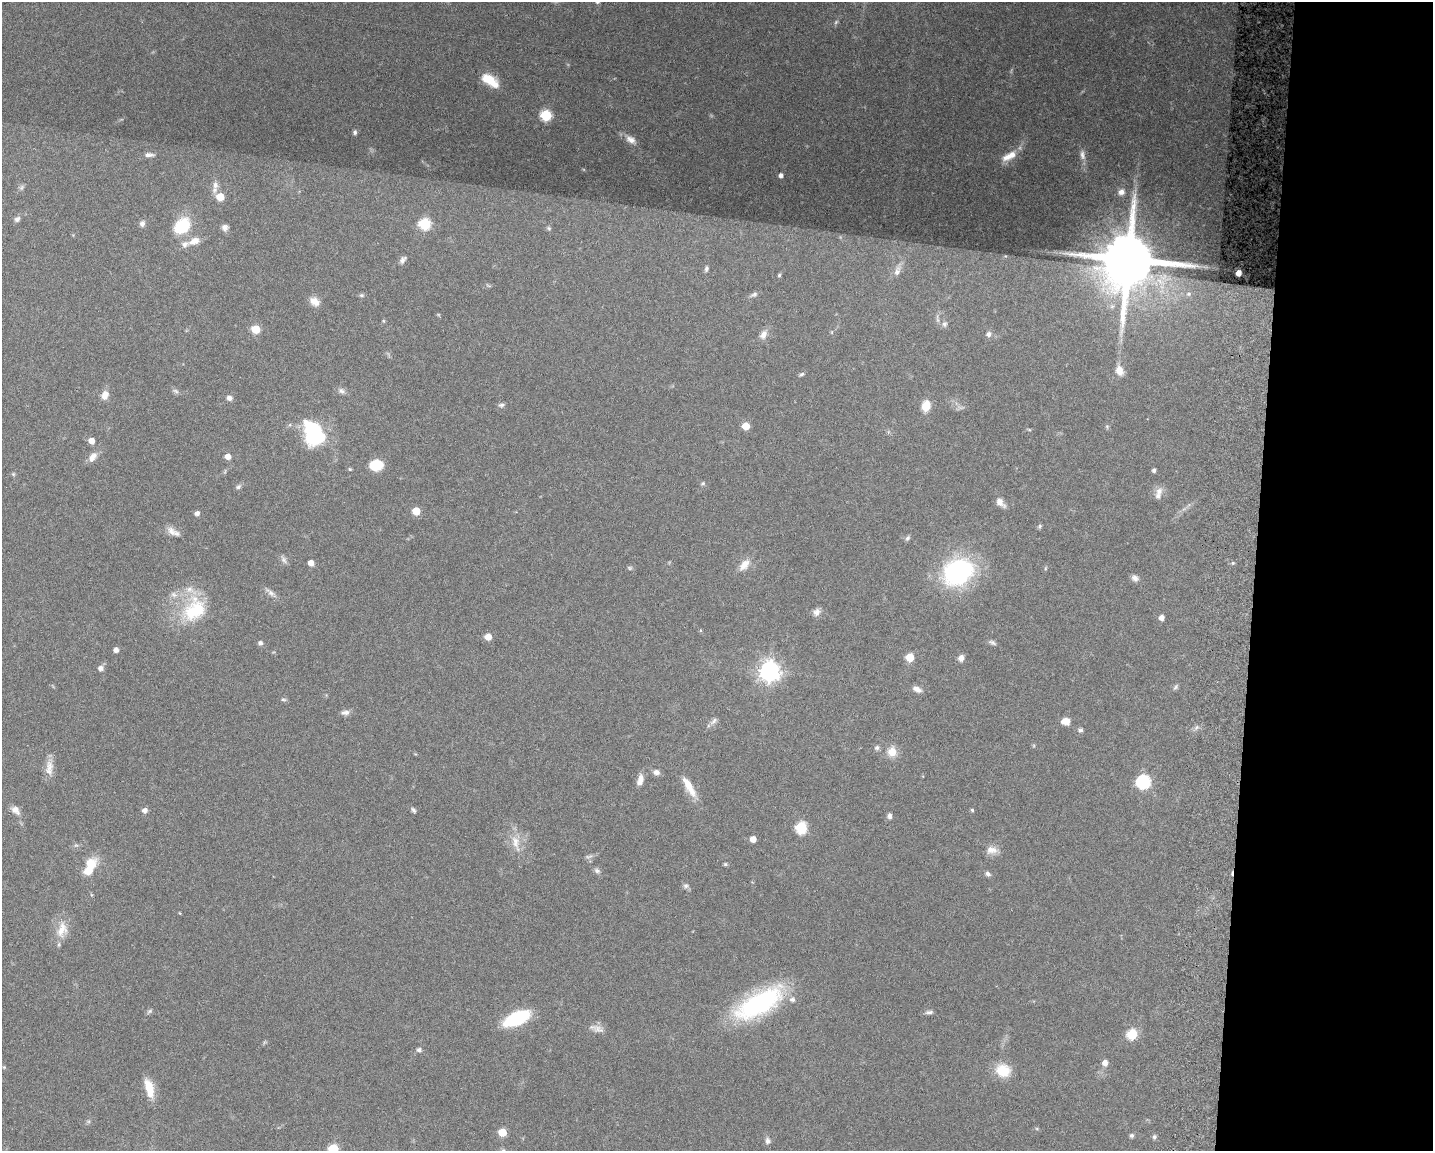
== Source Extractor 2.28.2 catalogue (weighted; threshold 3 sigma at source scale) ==
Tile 9 of 3 x 4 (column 3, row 3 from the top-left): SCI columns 3139-4569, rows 1159-2307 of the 4734 x 4618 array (HDU 1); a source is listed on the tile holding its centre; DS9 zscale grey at full resolution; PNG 1435 x 1153 px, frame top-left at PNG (2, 2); no overlay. Shown black and unused: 12% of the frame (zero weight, under 3 of 6 exposures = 3% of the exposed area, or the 3 px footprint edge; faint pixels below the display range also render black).
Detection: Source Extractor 2.28.2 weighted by HDU 2 'WHT'; one run over the whole footprint, this tile lists its part. Background 0.0872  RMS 0.0032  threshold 0.0131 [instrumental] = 3 sigma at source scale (4.09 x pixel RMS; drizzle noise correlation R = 1.36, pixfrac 0.8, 0.05/0.05 arcsec/px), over >= 5 px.
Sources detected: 138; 3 too faint to see at this stretch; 2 inside a brighter object's white glare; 1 cosmic-ray / hot-pixel residue — not listed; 5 inside a brighter listed object's ellipse — not listed separately; the other 127 listed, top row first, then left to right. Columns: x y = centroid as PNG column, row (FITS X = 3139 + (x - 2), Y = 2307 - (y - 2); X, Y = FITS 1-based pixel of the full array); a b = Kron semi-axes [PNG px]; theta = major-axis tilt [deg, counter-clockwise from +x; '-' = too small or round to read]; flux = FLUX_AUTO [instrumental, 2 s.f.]
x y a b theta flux
489 79 17 10 -28 6.7
546 115 6 6 - 22
355 132 6 5 - 0.64
631 140 16 9 -37 2.5
149 155 13 5 -1 1.3
1082 155 15 7 -84 1.8
1009 156 22 9 29 4.1
781 175 4 4 - 1.1
215 185 11 9 -79 2
21 187 8 6 56 0.67
1121 192 10 9 - 1.9
220 197 7 6 - 5.5
17 219 8 7 - 0.99
142 224 9 7 67 1
425 224 6 6 - 26
182 226 18 13 43 14
225 227 8 8 - 1.2
549 228 6 5 - 0.44
195 241 15 8 21 2.9
403 260 11 6 50 1
1128 260 16 15 - 2800
706 268 8 5 78 0.72
897 270 21 8 70 2.5
1239 273 4 4 - 2.3
779 275 5 5 - 0.4
754 294 11 5 19 0.84
1189 294 6 5 - 0.55
361 295 7 5 0 0.55
315 301 13 9 -31 2.7
944 324 8 6 80 0.82
256 329 5 5 - 9.6
988 334 7 6 - 0.98
763 335 13 9 59 1.9
1119 371 11 8 -70 2.8
801 374 7 4 26 0.54
176 391 9 5 -27 0.74
342 391 10 7 -29 1.1
105 395 11 8 71 2.5
229 398 7 6 - 1.1
501 405 8 6 14 0.8
926 406 9 7 77 5.6
746 426 5 5 - 5.7
1107 426 6 5 - 0.45
1029 429 6 4 -20 0.32
314 436 21 17 17 21
91 441 5 5 - 2.8
228 456 5 5 - 2.5
93 457 15 8 54 2.2
376 465 11 9 -1 9
350 469 5 4 - 0.35
1154 470 4 4 - 0.79
13 474 5 5 - 0.41
703 483 6 5 - 0.52
238 487 8 5 34 0.74
1159 491 12 10 64 2
1000 502 12 7 -47 2.2
416 511 5 5 - 6.3
197 513 5 4 - 1.3
1040 526 7 4 62 0.49
171 531 14 9 -48 2.2
907 538 8 5 52 0.66
283 559 12 6 -63 1
311 563 5 5 - 2.2
744 565 18 10 51 3.1
630 568 7 5 -1 0.52
958 572 32 24 28 45
1135 578 9 7 -33 1.3
271 593 16 6 -42 1.5
194 610 38 28 48 18
816 612 10 8 65 1.4
1161 618 5 5 - 1.8
700 630 5 4 - 0.31
488 637 5 5 - 3.6
992 642 10 5 -30 0.78
260 643 5 5 - 0.91
116 650 5 4 - 1.4
910 657 5 5 - 7.3
961 658 7 6 - 1.5
101 668 6 5 - 1.5
770 671 8 7 - 190
1176 687 8 5 57 0.6
917 689 11 6 -25 1.6
283 699 7 4 -5 0.53
345 712 12 7 7 1.3
714 721 12 6 41 1.1
1065 721 9 7 -3 3
1080 730 6 5 - 0.63
877 747 7 6 - 0.76
892 752 9 9 - 4.2
49 768 23 10 88 3.1
656 772 7 6 - 1.4
640 780 15 7 74 2.1
1143 782 7 6 - 49
689 786 27 8 -60 5.3
15 810 14 9 -46 2
145 810 5 5 - 1.5
413 810 8 4 -52 0.62
972 810 4 4 - 0.45
890 816 8 5 -88 0.96
801 828 6 6 - 26
753 839 5 5 - 2.6
516 843 27 9 -75 4.3
76 845 6 4 18 0.49
992 850 16 10 -1 2.4
725 864 5 5 - 0.41
89 870 18 8 50 5.7
597 871 9 6 -32 0.89
988 874 7 5 -43 0.86
686 886 8 7 - 0.86
180 913 3 3 - 0.26
62 930 25 14 79 5
759 1003 58 23 30 41
149 1011 9 5 38 0.59
929 1012 10 5 7 0.87
517 1018 19 9 24 29
598 1029 18 10 -20 2.1
1132 1034 6 6 - 17
419 1050 6 5 - 0.79
1105 1063 6 5 - 2.1
4 1067 5 4 - 0.33
1003 1070 18 16 -16 6.4
149 1088 22 9 -75 5.9
502 1132 5 5 - 7.4
1132 1135 5 5 - 0.76
1154 1137 5 5 - 0.75
767 1141 9 6 85 1
333 1148 6 6 - 15
Isophote crosses this tile's border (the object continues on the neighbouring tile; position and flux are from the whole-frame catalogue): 1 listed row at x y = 333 1148